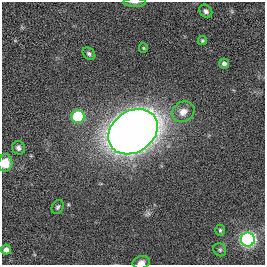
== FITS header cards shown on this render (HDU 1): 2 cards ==
NAXIS1  =                  263
NAXIS2  =                  263

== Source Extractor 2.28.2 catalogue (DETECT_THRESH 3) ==
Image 263 x 263 px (HDU 1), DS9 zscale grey, 1 PNG px = 1 image px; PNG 267 x 267 px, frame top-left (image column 1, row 263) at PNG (2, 2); each listed source drawn as its Kron ellipse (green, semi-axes under 4 px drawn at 4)
Background 0.00249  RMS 0.055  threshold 0.164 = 3 sigma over >= 5 px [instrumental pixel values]
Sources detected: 17; all 17 listed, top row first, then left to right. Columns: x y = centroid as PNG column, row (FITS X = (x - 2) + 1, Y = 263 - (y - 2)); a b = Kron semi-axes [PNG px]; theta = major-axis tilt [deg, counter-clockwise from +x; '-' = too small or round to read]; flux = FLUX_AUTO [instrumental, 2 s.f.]
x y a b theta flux
135 2 11 3 0 8
206 11 7 6 - 12
202 41 5 4 - 5.6
143 48 5 4 - 3.8
89 54 7 5 -41 8.5
224 64 5 5 - 13
183 112 12 9 34 35
78 117 6 6 - 240
133 132 26 20 34 6000
18 148 7 6 - 12
5 163 9 7 84 59
58 207 7 5 61 7.4
220 230 5 4 - 5.5
248 239 7 7 - 1100
6 250 5 5 - 17
220 250 7 6 - 7.4
141 262 9 6 11 19
At the frame edge (FLAGS 8, measured only in part): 3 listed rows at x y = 135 2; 5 163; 141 262